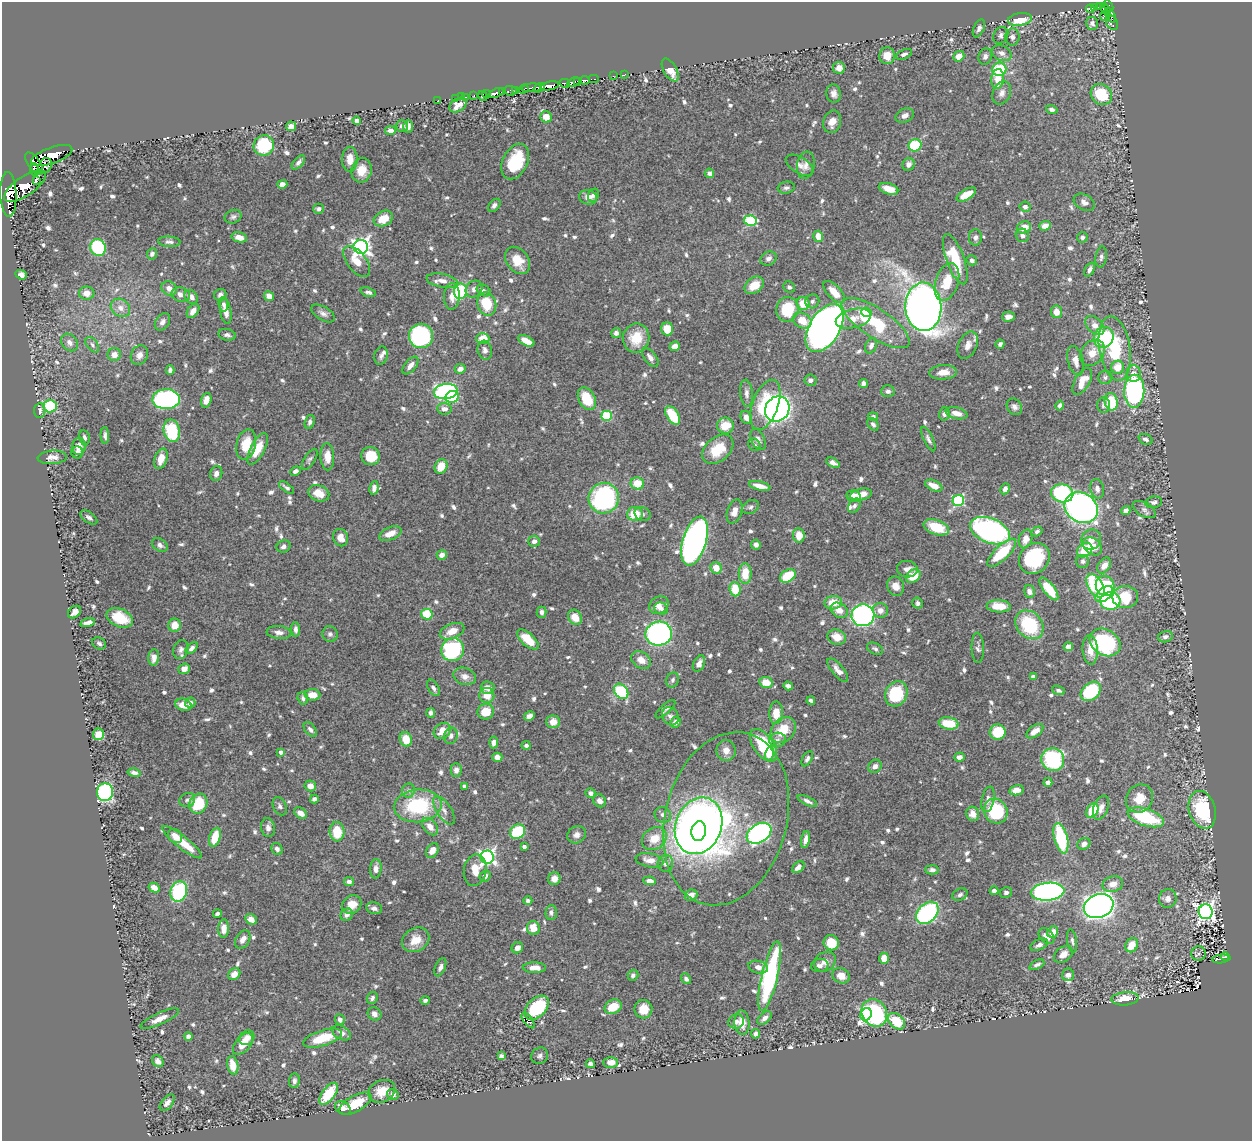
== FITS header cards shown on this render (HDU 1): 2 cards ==
NAXIS1  =                 1250
NAXIS2  =                 1139

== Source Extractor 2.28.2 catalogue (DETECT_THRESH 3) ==
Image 1250 x 1139 px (HDU 1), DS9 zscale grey, 1 PNG px = 1 image px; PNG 1254 x 1143 px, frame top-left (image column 1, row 1139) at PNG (2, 2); each listed source drawn as its Kron ellipse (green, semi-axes under 4 px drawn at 4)
Background 0.545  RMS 0.016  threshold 0.0469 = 3 sigma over >= 5 px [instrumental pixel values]
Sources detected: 863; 3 with non-positive FLUX_AUTO (blend fragments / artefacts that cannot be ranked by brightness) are neither listed nor drawn; of the other 860, the 500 brightest by FLUX_AUTO listed and drawn (360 fainter detections omitted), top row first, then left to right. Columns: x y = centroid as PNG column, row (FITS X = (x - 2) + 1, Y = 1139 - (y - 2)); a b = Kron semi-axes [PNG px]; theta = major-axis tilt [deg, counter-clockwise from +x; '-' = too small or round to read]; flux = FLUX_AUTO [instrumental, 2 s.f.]
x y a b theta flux
1109 6 6 3 -63 160
1095 7 3 3 - 32
1099 7 3 2 - 32
1090 9 4 3 - 5.2
1105 9 7 3 -51 140
1111 15 8 4 -61 59
1105 16 5 4 - 32
1020 19 12 6 8 28
1092 23 7 6 - 3.6
1112 23 7 5 -62 34
979 28 9 5 66 3.7
1001 35 9 7 61 3.6
1012 37 8 7 - 3.9
1002 53 10 7 -27 5.6
904 54 8 4 21 2.9
887 56 8 7 - 15
959 56 5 5 - 11
985 56 8 6 73 3.8
839 68 6 6 - 7.4
999 69 7 6 - 41
670 70 12 6 -60 9.1
625 74 3 2 - 4.4
613 76 2 2 - 4.5
594 79 5 2 - 80
998 79 10 6 86 18
585 80 5 3 - 83
578 81 3 3 - 140
574 82 6 4 24 380
565 83 5 3 - 120
550 86 9 4 11 730
531 88 10 4 5 110
539 88 6 3 33 120
524 89 5 3 - 33
515 90 4 3 - 21
510 91 6 4 -6 51
503 92 4 3 - 150
496 93 8 4 20 730
1002 93 12 8 66 6.4
487 94 4 3 - 160
834 94 9 7 -83 5.4
1101 94 11 9 -43 45
474 96 3 2 - 12
483 96 5 3 - 200
461 97 2 2 - 6.4
466 97 2 2 - 8.5
455 98 3 2 - 6
437 101 3 2 - 6.4
458 105 9 6 33 8.3
1052 109 6 4 -14 3.2
905 115 9 6 27 6.5
546 117 6 5 - 11
357 121 4 3 - 5.4
832 122 11 8 71 10
291 126 5 4 - 6.8
402 126 6 6 - 3.4
408 127 6 5 - 6.5
390 131 5 4 - 4.8
264 145 10 10 - 84
915 145 6 6 - 62
52 155 21 8 20 1400
350 159 12 7 89 13
515 161 19 12 63 45
298 162 8 4 48 4.1
34 163 13 6 -55 710
909 164 6 6 - 4.8
799 165 15 8 -31 6.2
806 165 14 9 81 7
45 166 8 6 64 220
34 169 6 4 -82 480
361 170 12 10 78 16
709 173 5 4 - 4.1
37 181 3 2 - 97
282 184 5 4 - 5.3
25 186 24 9 34 1700
786 188 9 6 8 3.1
889 189 10 5 -17 13
8 194 22 8 -88 1800
593 195 7 5 67 3
966 195 11 5 29 17
588 197 9 7 -12 7.1
1084 202 11 7 -29 5.4
494 205 7 5 48 3.9
1025 207 5 5 - 3.5
319 209 5 5 - 2.9
233 217 9 6 22 3.1
383 219 10 7 27 18
750 221 6 5 - 79
1045 226 6 4 19 8.1
1024 227 7 6 - 14
1022 235 7 6 - 4.8
818 236 6 4 -76 12
239 237 8 5 -14 9.8
975 237 8 6 -89 3.6
1082 237 5 5 - 3
169 242 11 5 -4 3.4
98 247 8 7 - 96
361 247 7 7 - 430
152 254 5 5 - 3.4
1101 257 10 5 82 3.7
768 258 8 6 27 4.2
955 259 26 9 -70 47
518 260 15 11 -53 20
972 260 5 5 - 4.3
357 261 18 9 -52 15
1089 270 7 4 65 4.2
21 275 6 4 -19 4.2
442 281 16 6 -11 7.3
947 282 19 11 72 28
754 285 10 7 37 18
789 287 6 5 - 2.9
169 288 8 6 -35 7.9
474 289 9 7 47 5
484 290 7 5 -31 2.8
460 291 8 6 82 93
368 292 8 4 -18 3.3
834 292 14 6 -46 15
87 293 8 6 -1 8.2
181 294 9 7 -11 7.6
220 295 6 6 - 4.5
269 296 5 4 - 8.9
452 296 13 8 87 9.2
191 297 8 6 -47 6.7
812 301 7 6 - 3.3
803 303 6 6 - 21
223 304 7 4 -84 3.2
487 304 12 9 -73 34
923 307 24 18 -88 1600
120 308 10 8 -37 8.1
787 309 12 11 - 39
193 311 8 5 53 8.4
226 311 13 5 -80 11
866 312 5 5 - 35
1056 312 6 5 - 12
323 313 13 6 -31 5.2
1008 317 6 5 - 5.6
853 319 18 9 14 11
802 320 10 7 -27 16
162 322 9 6 56 4.7
875 323 40 14 -34 66
1095 326 11 7 -45 12
824 328 26 15 59 1100
667 329 6 6 - 18
616 333 5 5 - 3.8
227 335 9 5 -10 3.2
421 336 12 12 - 160
1104 337 10 9 - 62
636 338 15 13 71 24
483 339 6 5 - 15
526 341 9 4 -28 16
70 342 9 7 -48 4.9
1000 344 4 4 - 3
92 345 9 5 -54 2.9
968 345 14 9 65 8.3
675 346 5 4 - 8.7
871 346 8 5 66 4.9
1115 348 33 15 -81 79
485 350 9 7 -75 4.7
1092 353 14 11 52 15
114 355 6 6 - 8.5
139 355 10 8 64 7
381 356 9 6 76 3.7
650 358 11 5 -53 5.4
1076 361 15 7 -75 9
410 366 10 5 50 6.5
1118 367 6 6 - 18
460 369 5 5 - 5.9
170 370 5 4 - 3.2
943 372 14 7 4 12
1133 374 8 7 - 9.5
1105 377 7 6 - 3.8
810 380 6 5 - 4.2
1082 381 15 7 61 17
863 383 4 4 - 3.9
446 391 12 7 9 210
888 391 7 6 - 3.3
1134 391 16 10 89 250
747 393 13 6 -84 5.2
452 397 6 6 - 57
166 399 14 10 2 210
587 399 12 8 -63 31
206 400 7 5 73 8.9
1111 402 9 6 -78 40
765 405 26 13 70 59
1104 405 7 6 - 3.4
50 406 6 6 - 50
1060 406 5 4 - 3.8
1014 407 9 7 -55 4.3
444 409 7 5 -5 6.5
777 409 13 11 52 470
40 411 7 5 85 4.7
956 413 11 5 -12 10
944 414 6 5 - 4
673 415 10 5 -57 38
607 416 5 5 - 79
746 417 7 5 -60 7.6
873 417 5 4 - 2.9
310 422 7 4 74 3.3
873 424 7 5 -53 3.2
725 426 8 8 - 22
172 431 11 8 -77 61
105 436 8 4 -88 3.6
84 438 8 5 -82 2.9
758 439 11 6 -66 5.1
928 439 13 4 -64 3.8
1145 439 7 5 -23 3.3
246 444 15 9 77 24
754 445 7 5 -53 2.8
79 446 8 6 87 9.6
258 449 17 7 62 20
718 449 18 12 40 28
77 452 6 6 - 3.2
371 456 9 9 - 27
52 457 14 6 4 6.7
327 457 13 7 -87 13
161 459 10 6 72 13
310 459 12 5 58 2.8
833 463 7 4 -26 4.5
441 466 7 6 - 17
296 471 5 4 - 4
216 473 7 6 - 5.5
637 483 7 6 - 21
760 486 11 4 -13 10
934 486 9 5 -24 10
287 488 9 4 -36 3.3
374 488 7 4 81 4.8
1005 489 5 4 - 5.1
1097 489 10 7 -78 5.5
319 493 11 8 -21 14
1062 493 11 9 -11 110
861 495 11 6 12 12
854 496 7 5 -19 14
604 498 15 15 - 180
958 501 6 5 - 130
1154 502 8 5 11 3.2
854 506 8 5 57 3.2
751 507 9 6 29 2.9
1081 508 17 14 -31 420
1144 509 13 7 -29 4.3
1126 511 5 4 - 5
734 512 12 7 71 8.1
635 514 8 7 - 25
643 514 8 6 -25 3
89 517 10 5 -36 3.4
936 527 13 7 -19 36
990 531 21 12 -22 300
1037 531 6 4 32 3
390 534 12 6 23 11
799 535 7 6 - 15
341 538 9 7 -70 9.2
1025 539 9 6 74 9.7
1091 539 10 9 - 7.9
534 541 6 5 - 5.3
695 541 25 12 74 570
160 545 8 6 -33 3.6
756 545 5 5 - 4.8
284 546 7 6 - 3.3
1092 546 10 7 -41 12
1085 550 8 6 40 25
1002 553 19 7 44 51
442 555 5 4 - 7.3
1034 558 16 14 47 80
1083 561 6 6 - 2.9
1104 565 8 6 54 8.2
716 568 6 5 - 13
907 569 10 8 -6 7.9
745 574 10 6 -89 21
788 576 8 6 32 39
913 576 8 6 38 23
896 586 10 8 -69 8.3
1095 586 13 7 -60 58
1105 586 10 9 - 57
735 589 7 5 -84 26
1049 589 13 5 -53 29
1029 591 6 5 - 4.1
1104 594 10 6 40 16
1125 597 13 11 0 31
1110 601 10 8 -4 83
833 603 9 6 5 18
918 603 5 5 - 3.1
659 605 10 8 35 6.7
999 606 12 6 -3 23
661 608 7 6 - 4.1
839 610 9 7 -34 9.8
880 610 8 7 - 7.5
74 612 7 5 42 5.6
542 612 5 5 - 3.4
427 614 6 5 - 36
863 615 11 11 - 310
575 617 8 6 -56 13
120 618 14 9 -24 31
88 623 7 4 14 6.2
175 625 6 6 - 13
1029 625 16 12 -47 70
296 629 7 4 -86 4
452 631 13 7 22 13
279 632 12 6 -5 5.9
330 634 8 7 - 3.2
659 634 13 12 - 300
837 637 9 7 -22 15
1165 637 7 5 12 3.5
528 640 13 6 -42 28
1105 642 16 12 -32 110
99 643 7 5 -29 2.8
1068 647 5 4 - 6.4
192 648 7 4 44 3.9
978 648 15 6 -88 3.8
181 649 10 7 72 4
875 649 9 5 -28 2.8
453 650 12 11 - 110
1090 650 15 7 -87 14
154 657 8 5 87 7.3
641 660 11 8 -34 10
699 664 8 5 65 6.8
184 669 6 5 - 5.6
838 670 14 5 -50 6.8
465 676 11 8 -19 7.4
1033 677 4 4 - 4.3
673 680 8 6 71 3
766 682 6 5 - 15
788 686 5 4 - 4.1
433 688 9 5 -61 3.9
488 688 7 6 - 8.4
1058 690 7 4 -20 3.2
621 691 8 6 -52 73
1091 691 11 8 41 78
896 694 13 11 64 67
313 695 8 5 -4 13
487 695 7 7 - 14
303 698 6 5 - 3.2
811 701 4 3 - 3
190 703 5 5 - 3.7
183 705 8 6 -15 10
665 709 12 4 43 3.2
486 712 8 7 - 21
431 713 5 4 - 3.8
776 713 11 6 88 15
529 716 5 4 - 4.6
670 716 9 8 - 4.4
553 722 7 6 - 9
675 722 6 5 - 7.2
949 723 10 6 -9 31
310 729 8 5 -52 3.4
783 730 14 11 49 26
442 731 9 7 38 12
1035 731 10 5 36 10
998 732 8 7 - 44
98 734 6 5 - 16
451 736 8 6 71 4
406 739 7 6 - 18
777 740 8 7 - 4.6
494 742 6 4 84 4
526 745 4 4 - 3
764 745 18 10 -54 75
726 750 10 9 - 8.5
281 752 4 4 - 4.1
769 753 7 3 78 6.8
497 757 5 4 - 7.1
959 757 5 4 - 4.6
807 759 8 5 61 3.2
1053 760 11 11 - 110
875 766 7 6 - 5.3
456 770 7 5 89 4.6
134 773 6 4 -12 4
1048 782 4 4 - 5.1
310 786 6 5 - 9.1
465 786 4 3 - 5.2
408 790 7 6 - 3.4
1016 790 7 5 11 9
105 792 9 8 - 200
590 793 5 4 - 3.8
314 799 4 4 - 3.1
988 799 13 6 78 5.8
1139 799 15 13 52 20
187 800 8 6 26 3.3
599 801 7 6 - 4.9
807 801 10 4 -27 4.1
198 804 10 8 61 40
280 806 9 6 -63 3.3
418 806 24 16 5 86
1101 808 12 7 67 7.6
444 810 16 7 -57 6.9
1202 810 19 13 -74 85
996 811 13 11 -55 75
1092 811 7 5 60 31
301 813 7 5 -33 6.6
973 814 7 6 - 7.9
663 815 8 7 - 5.1
1146 817 19 8 -18 79
726 819 88 61 75 300
698 826 29 23 68 1100
430 827 10 6 -51 10
268 828 9 7 -78 5
699 831 10 7 79 350
337 832 10 7 -85 31
518 832 8 7 - 51
759 833 13 9 32 320
576 835 9 8 - 6.3
175 836 8 6 -44 7.9
215 837 10 5 73 22
1061 838 15 6 -76 76
654 839 13 10 36 19
805 840 8 4 80 6.3
182 842 25 6 -38 26
1084 844 7 5 30 4.8
524 847 4 3 - 3.1
277 849 6 5 - 3.9
432 850 8 5 54 10
487 857 7 6 - 310
650 860 14 7 -10 9.7
665 863 8 7 - 4.3
798 867 7 5 42 5.9
376 869 9 6 84 6.4
475 870 16 11 79 16
932 870 7 4 -3 3.9
485 876 6 5 - 5
554 879 6 6 - 7.6
650 881 6 4 -9 6.4
349 882 5 4 - 4.1
1113 884 10 7 14 8.4
154 887 6 4 -29 8.3
179 891 10 8 72 83
994 891 4 4 - 4.7
1006 892 6 5 - 3.6
1048 892 17 9 6 360
691 895 6 5 - 8.3
960 895 8 5 27 3
1168 898 9 8 - 5.9
528 901 4 4 - 3.2
352 905 10 8 41 15
1099 906 15 11 21 960
374 908 8 6 -12 4.1
1206 912 7 7 - 480
551 913 7 5 86 3.4
927 913 13 9 45 150
217 914 4 4 - 3
347 915 7 5 44 4.9
251 919 6 5 - 9.4
533 928 7 6 - 13
224 929 9 5 89 10
1053 932 6 5 - 11
1047 936 9 6 -45 8.1
243 939 10 6 58 7.8
416 940 14 11 31 16
1072 941 12 4 -80 3.3
831 943 8 7 - 25
1039 945 9 5 26 4.7
1132 945 7 6 - 18
517 948 6 5 - 6
1063 954 10 7 37 9.5
1199 954 7 7 - 3
1225 956 4 4 - 41
884 958 5 5 - 13
1221 959 9 3 8 29
825 962 11 9 31 6.8
1037 965 8 4 26 3.4
820 966 9 6 6 3.4
440 967 9 5 67 3.8
758 967 10 6 -14 7
534 968 11 5 -1 12
234 974 6 5 - 8.9
633 975 5 5 - 2.8
1068 975 6 6 - 5.2
770 976 36 8 77 160
841 976 9 7 -28 10
686 979 6 4 -51 3
372 998 6 5 - 3.1
1125 999 13 6 5 20
425 1000 5 4 - 3
613 1007 9 7 26 21
537 1008 14 9 45 69
643 1009 9 9 - 15
874 1013 14 12 -56 140
374 1014 7 6 - 5.1
866 1014 6 5 - 130
764 1018 8 5 41 4.5
160 1019 21 6 25 9.8
340 1020 5 4 - 4.4
528 1020 9 4 -53 5.1
736 1021 8 7 - 5.2
896 1021 10 7 -41 36
742 1023 12 7 -85 14
342 1033 10 6 -30 5.8
755 1034 5 4 - 3.4
188 1036 4 4 - 5.2
247 1038 8 6 41 9.3
323 1038 20 7 18 31
243 1044 12 7 49 17
501 1056 4 4 - 3.5
540 1056 9 8 - 3.6
158 1061 6 5 - 5.9
611 1062 7 5 -1 7.8
590 1064 4 4 - 3.6
233 1065 9 5 -79 13
294 1081 7 5 86 3.6
382 1091 14 11 25 18
329 1094 13 6 53 32
393 1094 6 5 - 5
167 1103 10 5 52 5
355 1104 18 8 29 29
343 1108 8 6 -33 6.4
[360 fainter detections neither listed nor drawn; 3 non-positive-flux detections neither listed nor drawn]